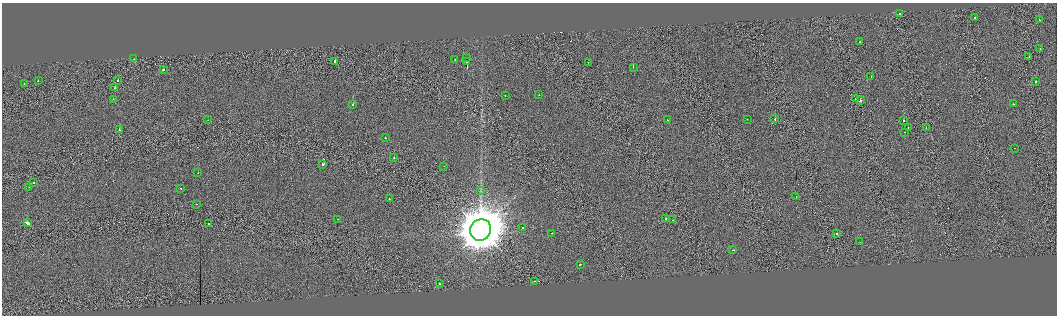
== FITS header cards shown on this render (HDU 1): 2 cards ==
NAXIS1  =                 2110
NAXIS2  =                  627

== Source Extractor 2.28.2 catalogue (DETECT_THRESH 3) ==
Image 2110 x 627 px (HDU 1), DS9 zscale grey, zoomed out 1/2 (1 PNG px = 2 x 2 image px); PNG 1059 x 318 px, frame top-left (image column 2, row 626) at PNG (2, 3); each listed source drawn as its Kron ellipse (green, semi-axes under 4 px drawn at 4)
Background -0.0602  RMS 3.2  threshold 9.72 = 3 sigma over >= 5 px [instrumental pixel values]
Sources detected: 70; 7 cannot appear on this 1/2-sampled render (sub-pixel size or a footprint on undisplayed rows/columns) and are neither listed nor drawn; the other 63 listed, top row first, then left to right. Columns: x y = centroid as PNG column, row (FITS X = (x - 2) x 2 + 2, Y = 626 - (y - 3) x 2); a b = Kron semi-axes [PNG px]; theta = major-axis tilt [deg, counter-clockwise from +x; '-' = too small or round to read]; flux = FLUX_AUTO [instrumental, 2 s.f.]
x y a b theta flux
900 14 2 1 - 1.4e+03
974 17 2 2 - 1.9e+03
1039 20 2 1 - 9.8e+02
860 42 2 1 - 1.1e+03
1040 49 2 2 - 3.3e+03
467 57 2 1 - 1.2e+05
1029 57 2 1 - 5.2e+02
134 59 2 1 - 5.7e+02
455 60 2 2 - 7.3e+02
335 61 2 2 - 7.0e+03
466 62 2 1 - 7.0e+05
588 62 2 1 - 1.3e+03
633 67 2 2 - 7.0e+03
163 70 2 2 - 3.8e+03
871 77 2 2 - 2.6e+03
38 80 2 2 - 1.4e+03
118 80 2 2 - 1.7e+03
1036 82 2 1 - 2.9e+03
24 84 2 2 - 1.3e+03
115 88 2 2 - 1.7e+03
505 95 2 2 - 9.9e+02
539 95 2 1 - 7.2e+02
113 99 2 2 - 2.2e+03
855 99 2 1 - 2.2e+03
860 101 2 2 - 8.9e+03
1013 104 2 1 - 1.3e+03
353 105 2 2 - 3.7e+03
747 119 2 2 - 1.6e+03
775 119 2 2 - 3.4e+03
208 120 2 1 - 1.1e+03
667 120 2 1 - 1.0e+03
904 121 2 2 - 1.7e+03
908 127 2 2 - 1.9e+03
926 128 2 1 - 8.4e+02
119 130 2 2 - 1.6e+03
904 132 2 1 - 7.7e+02
385 138 2 2 - 2.7e+03
1014 148 2 1 - 1.8e+03
394 158 2 2 - 2.5e+03
323 164 2 2 - 1.2e+04
444 166 2 1 - 6.3e+02
198 173 2 1 - 5.6e+02
33 183 2 2 - 9.9e+02
29 187 2 1 - 1.0e+03
181 188 2 1 - 1.4e+03
481 191 3 2 - 3.8e+02
796 196 2 1 - 1.1e+03
389 199 2 2 - 1.6e+03
196 204 2 2 - 9.9e+02
337 219 2 1 - 4.6e+02
666 219 2 2 - 8.3e+02
673 220 2 2 - 7.1e+02
27 223 4 2 - 1.2e+04
208 224 2 1 - 2.9e+03
523 227 2 2 - 2.8e+03
481 230 11 10 - 2.6e+06
552 233 2 2 - 1.5e+03
837 234 2 2 - 1.7e+03
860 242 2 1 - 1.5e+02
733 250 2 1 - 3.5e+03
580 264 2 2 - 2.5e+03
535 281 2 1 - 8.6e+02
439 284 2 2 - 1.6e+03
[7 sub-pixel or undisplayed-footprint detections neither listed nor drawn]